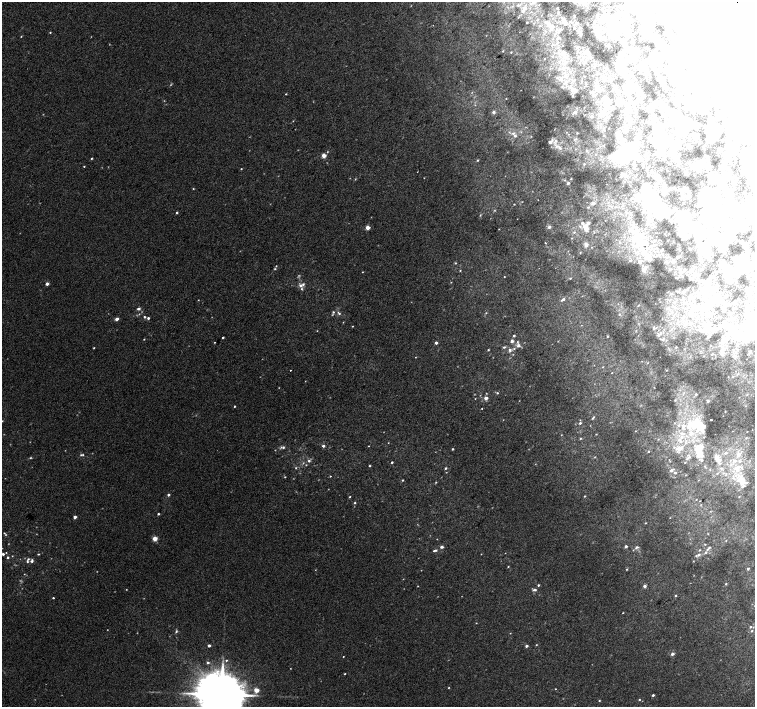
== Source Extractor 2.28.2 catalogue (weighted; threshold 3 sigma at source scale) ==
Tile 10 of 4 x 4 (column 2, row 3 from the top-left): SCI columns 1543-3048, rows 1662-3070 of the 6091 x 6076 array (HDU 1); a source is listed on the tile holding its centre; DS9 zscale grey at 2 x 2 block average (1 PNG px = mean of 2 x 2 image px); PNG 757 x 709 px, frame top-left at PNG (2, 2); no overlay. Shown black and unused: <1% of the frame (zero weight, under 2 of 3 exposures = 2% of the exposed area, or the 3 px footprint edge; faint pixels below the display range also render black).
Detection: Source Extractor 2.28.2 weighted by HDU 2 'WHT'; one run over the whole footprint, this tile lists its part. Background 0.00858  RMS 0.007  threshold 0.0316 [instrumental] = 3 sigma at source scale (4.5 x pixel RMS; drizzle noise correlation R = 1.50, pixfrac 1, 0.0396/0.0396 arcsec/px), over >= 5 px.
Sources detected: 487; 22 too faint to see at this stretch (2 x 2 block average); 93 inside a brighter object's white glare — not listed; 2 coinciding with a brighter row at this scale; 53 inside a brighter listed object's ellipse — not listed separately; the other 317 listed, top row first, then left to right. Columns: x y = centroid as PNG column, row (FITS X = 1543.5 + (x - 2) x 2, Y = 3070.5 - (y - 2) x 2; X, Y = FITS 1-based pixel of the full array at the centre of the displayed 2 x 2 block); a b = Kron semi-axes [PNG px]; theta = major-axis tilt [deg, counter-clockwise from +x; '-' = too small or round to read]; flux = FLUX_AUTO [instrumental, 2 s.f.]
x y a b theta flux
531 4 4 2 - 1.7
519 5 4 3 - 2.5
525 8 6 5 - 5.9
557 8 2 2 - 1.5
531 12 3 2 - 0.94
558 13 3 2 - 1.3
574 16 3 2 - 0.83
743 16 94 34 -68 2300
564 21 8 5 -53 10
570 21 3 3 - 1.3
527 22 2 2 - 1.6
619 25 5 4 - 4.8
552 27 8 5 9 7.2
574 28 2 2 - 0.84
560 30 3 2 - 1.4
50 32 2 2 - 1.2
580 35 3 2 - 1
21 36 3 2 - 1
558 38 4 3 - 2.3
552 45 4 2 - 1.1
577 47 3 3 - 1.4
502 51 3 2 - 1.1
511 52 3 2 - 1.2
563 52 8 6 87 7.7
552 56 3 2 - 1.4
589 56 4 2 - 1.9
653 60 8 4 12 6.1
585 62 4 3 - 1.6
564 63 11 4 10 6.2
580 63 3 2 - 0.89
639 65 7 3 39 3.4
562 69 5 3 - 2.8
618 69 7 5 -13 9.4
561 79 6 4 46 5
574 80 3 3 - 1.5
566 81 5 3 - 2.8
662 84 4 2 - 1.9
570 86 5 4 - 3
616 86 3 2 - 1.1
597 88 6 4 -46 4
572 90 4 3 - 4.2
619 92 4 3 - 1.8
627 92 5 3 - 4
286 94 2 2 - 1
606 99 5 4 - 6.3
635 102 3 2 - 0.97
619 103 5 4 - 3.8
613 107 3 2 - 1.3
636 110 2 2 - 0.7
493 112 4 4 - 3.1
575 112 5 4 - 3.9
591 116 4 3 - 1.8
293 121 3 2 - 0.64
680 127 5 5 - 6.6
604 128 3 2 - 0.72
617 132 4 3 - 1.7
717 132 6 4 11 4.5
513 133 5 4 - 4.5
577 133 3 2 - 0.99
718 139 2 2 - 0.56
550 142 8 4 40 6.3
618 142 4 3 - 1.9
560 148 6 4 -52 5.9
719 151 2 2 - 0.57
634 155 47 15 13 66
324 156 2 2 - 21
91 158 3 3 - 1.4
477 160 3 2 - 1.2
750 163 4 4 - 3.5
584 164 3 3 - 1.4
84 166 2 2 - 1.1
241 169 2 2 - 1.1
686 172 2 2 - 0.97
622 173 3 2 - 2.5
621 177 3 2 - 0.76
658 177 3 3 - 8.3
571 179 3 2 - 0.9
568 183 3 2 - 4.2
656 186 4 2 - 1.4
193 189 3 2 - 1.1
664 192 5 3 - 5.6
644 195 6 5 - 30
660 199 4 3 - 2.3
538 200 2 2 - 0.67
636 200 6 3 -12 3.4
593 203 6 4 8 4.5
514 204 3 2 - 0.75
588 207 4 3 - 1.4
643 207 4 3 - 1.9
668 210 8 5 -8 12
177 212 3 2 - 1.8
480 215 4 2 - 1.2
629 217 4 3 - 2.1
667 217 2 2 - 6.5
710 217 29 24 -18 110
652 221 5 2 - 1.5
582 223 3 3 - 4.1
588 223 4 3 - 5.4
580 226 4 3 - 2.5
549 227 3 3 - 5
367 228 2 2 - 19
499 229 2 2 - 0.72
586 229 5 3 - 23
574 232 4 3 - 2.1
639 235 19 18 - 56
686 238 3 2 - 0.96
732 239 4 3 - 1.5
545 243 2 2 - 1.1
620 243 4 4 - 2.7
586 245 5 4 - 7.4
745 246 2 2 - 1.6
690 249 2 2 - 0.57
720 250 3 3 - 1.4
580 252 3 2 - 1
747 252 2 2 - 1
648 257 8 7 - 10
740 257 4 3 - 2.3
677 258 2 2 - 6.8
701 258 3 2 - 0.77
639 261 5 5 - 4.9
673 261 2 2 - 2.2
455 263 3 3 - 1.5
276 266 3 2 - 0.93
646 267 4 3 - 2
275 269 3 3 - 1.4
643 269 4 3 - 8.3
683 270 2 2 - 1
691 270 4 2 - 1.4
460 271 3 3 - 1.2
362 272 3 2 - 0.85
726 272 6 4 -12 3.9
696 275 3 3 - 1.3
504 277 2 2 - 0.88
690 277 2 2 - 2.6
570 278 3 2 - 1
708 280 6 2 58 6.4
47 284 2 2 - 9.2
300 286 5 4 - 4.5
706 289 4 3 - 2
563 299 4 3 - 3.5
704 299 5 5 - 3.7
198 300 2 2 - 0.69
716 301 3 2 - 1.3
725 303 4 2 - 1.1
709 304 7 5 89 7.4
638 305 3 2 - 1.3
735 308 2 2 - 0.96
138 309 3 3 - 4
702 310 4 3 - 7.3
713 311 2 2 - 0.52
333 312 4 3 - 2.4
339 313 6 3 -45 3.1
486 313 3 2 - 1.1
729 313 3 2 - 1.8
619 314 3 3 - 1.9
692 315 6 5 - 7.3
144 317 3 3 - 2.4
148 318 2 2 - 3.3
117 319 2 2 - 9.1
686 321 7 4 67 6.1
343 322 3 2 - 0.7
677 323 7 3 54 4.8
690 323 4 4 - 5.4
703 323 4 3 - 2.9
581 325 2 2 - 0.48
352 326 3 2 - 0.94
656 328 4 3 - 2.6
709 328 5 3 - 3.4
671 329 7 3 40 4.6
704 330 6 5 - 7
714 330 6 3 34 3.2
736 330 4 3 - 2.3
317 331 2 2 - 0.66
660 333 7 5 68 8.6
709 335 4 3 - 1.8
750 335 23 14 81 34
514 336 2 2 - 2.7
607 336 3 2 - 1.2
223 338 2 2 - 1.8
144 339 2 2 - 0.94
663 339 8 5 33 8.2
724 340 8 6 68 9.5
512 341 3 2 - 7.2
215 342 2 2 - 9.4
436 343 2 2 - 4.9
518 345 6 5 - 5.6
711 345 2 2 - 0.64
504 347 5 3 - 2.1
676 347 4 3 - 2.4
94 348 2 2 - 1.1
488 350 3 2 - 1.2
510 350 6 4 -85 4.2
722 353 5 4 - 6.5
712 354 3 2 - 0.83
415 357 2 2 - 0.63
648 363 3 2 - 0.8
603 367 3 2 - 0.9
290 370 2 2 - 2.5
667 370 3 2 - 0.94
612 373 2 2 - 0.66
733 376 3 2 - 0.9
497 393 3 3 - 1.9
684 393 3 3 - 2.1
696 394 3 3 - 2.7
747 395 3 2 - 0.83
486 398 3 3 - 7.4
675 400 3 3 - 1.2
708 401 3 3 - 2.8
234 406 2 2 - 1.6
482 408 2 2 - 0.77
725 412 2 2 - 0.8
594 417 3 2 - 1.2
711 420 2 2 - 2
2 421 3 2 - 0.77
696 421 5 4 - 17
580 423 3 2 - 2.5
689 425 8 6 60 16
683 426 9 5 -84 8.8
694 426 4 4 - 22
702 426 6 4 -60 29
635 431 3 2 - 0.66
697 431 5 4 - 7.3
691 433 9 6 -90 12
596 434 3 2 - 0.83
561 435 2 2 - 0.62
580 438 3 2 - 1.4
746 438 3 2 - 1.1
679 440 6 4 -36 4.7
388 443 2 2 - 0.62
323 446 2 2 - 5.1
368 446 2 2 - 0.8
283 447 7 4 20 3.8
678 448 6 5 - 7.1
700 448 7 7 - 18
452 449 2 2 - 1.9
648 451 3 3 - 1.3
726 453 4 3 - 3.7
83 455 3 3 - 1.5
698 455 5 4 - 6.4
738 455 6 5 - 10
688 457 10 3 36 3.7
716 458 5 5 - 12
701 460 3 3 - 2.5
309 461 3 3 - 2.9
392 462 2 2 - 1.8
719 464 4 3 - 2.8
369 466 2 2 - 1.5
445 468 3 3 - 2
721 468 5 3 - 3.4
671 470 3 3 - 4.9
675 473 3 3 - 2.3
330 476 2 2 - 0.99
285 477 3 2 - 1.1
402 480 2 2 - 1.5
742 480 26 10 -72 47
436 482 3 2 - 1.2
168 495 2 2 - 4.1
585 496 3 2 - 1.3
350 497 3 2 - 1.1
696 499 2 2 - 0.63
700 501 2 2 - 0.65
355 503 3 3 - 1.8
710 511 2 2 - 0.89
158 514 3 3 - 1.6
75 517 2 2 - 7.7
670 518 2 2 - 0.63
646 523 2 2 - 0.94
4 533 3 3 - 1.7
708 534 2 2 - 0.87
155 538 3 2 - 29
726 540 2 2 - 0.82
705 544 3 2 - 1
626 546 2 2 - 5.1
442 547 4 3 - 3.3
636 547 6 4 31 3.4
709 547 3 3 - 2
699 550 5 2 - 1.1
435 551 6 3 14 3
706 552 4 3 - 2.8
3 554 2 2 - 3.5
38 554 3 2 - 1.2
699 555 5 4 - 3.7
12 556 2 2 - 0.72
8 557 3 3 - 2.3
28 559 4 3 - 2.3
31 561 4 3 - 2.4
508 567 3 2 - 1
626 569 3 2 - 1.1
748 569 3 3 - 1.9
24 574 2 2 - 0.67
726 584 3 2 - 1.6
538 585 3 2 - 2.2
418 586 3 2 - 0.71
644 586 3 2 - 6.3
534 590 5 3 - 4.3
675 596 3 2 - 1.4
53 598 2 2 - 1.6
623 613 2 2 - 0.86
476 623 2 2 - 0.71
750 627 3 3 - 2.2
176 631 4 3 - 2.2
752 631 4 3 - 2.4
510 633 2 2 - 0.68
209 645 2 2 - 5.4
536 645 2 2 - 1
526 646 2 2 - 4.4
672 654 3 2 - 6.2
343 656 2 2 - 0.81
226 660 3 2 - 1.3
208 662 3 2 - 3.9
345 674 2 2 - 1.1
555 689 2 2 - 0.83
256 690 3 2 - 29
221 694 12 11 - 10000
653 695 3 2 - 2.8
639 700 3 3 - 1.4
599 701 3 2 - 1.3
Overlapping masked pixels (flux is a lower limit): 1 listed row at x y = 743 16
Isophote crosses this tile's border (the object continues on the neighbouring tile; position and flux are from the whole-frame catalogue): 2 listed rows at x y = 743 16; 221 694
Diffuse or blended objects may show on this block-average render without a row.